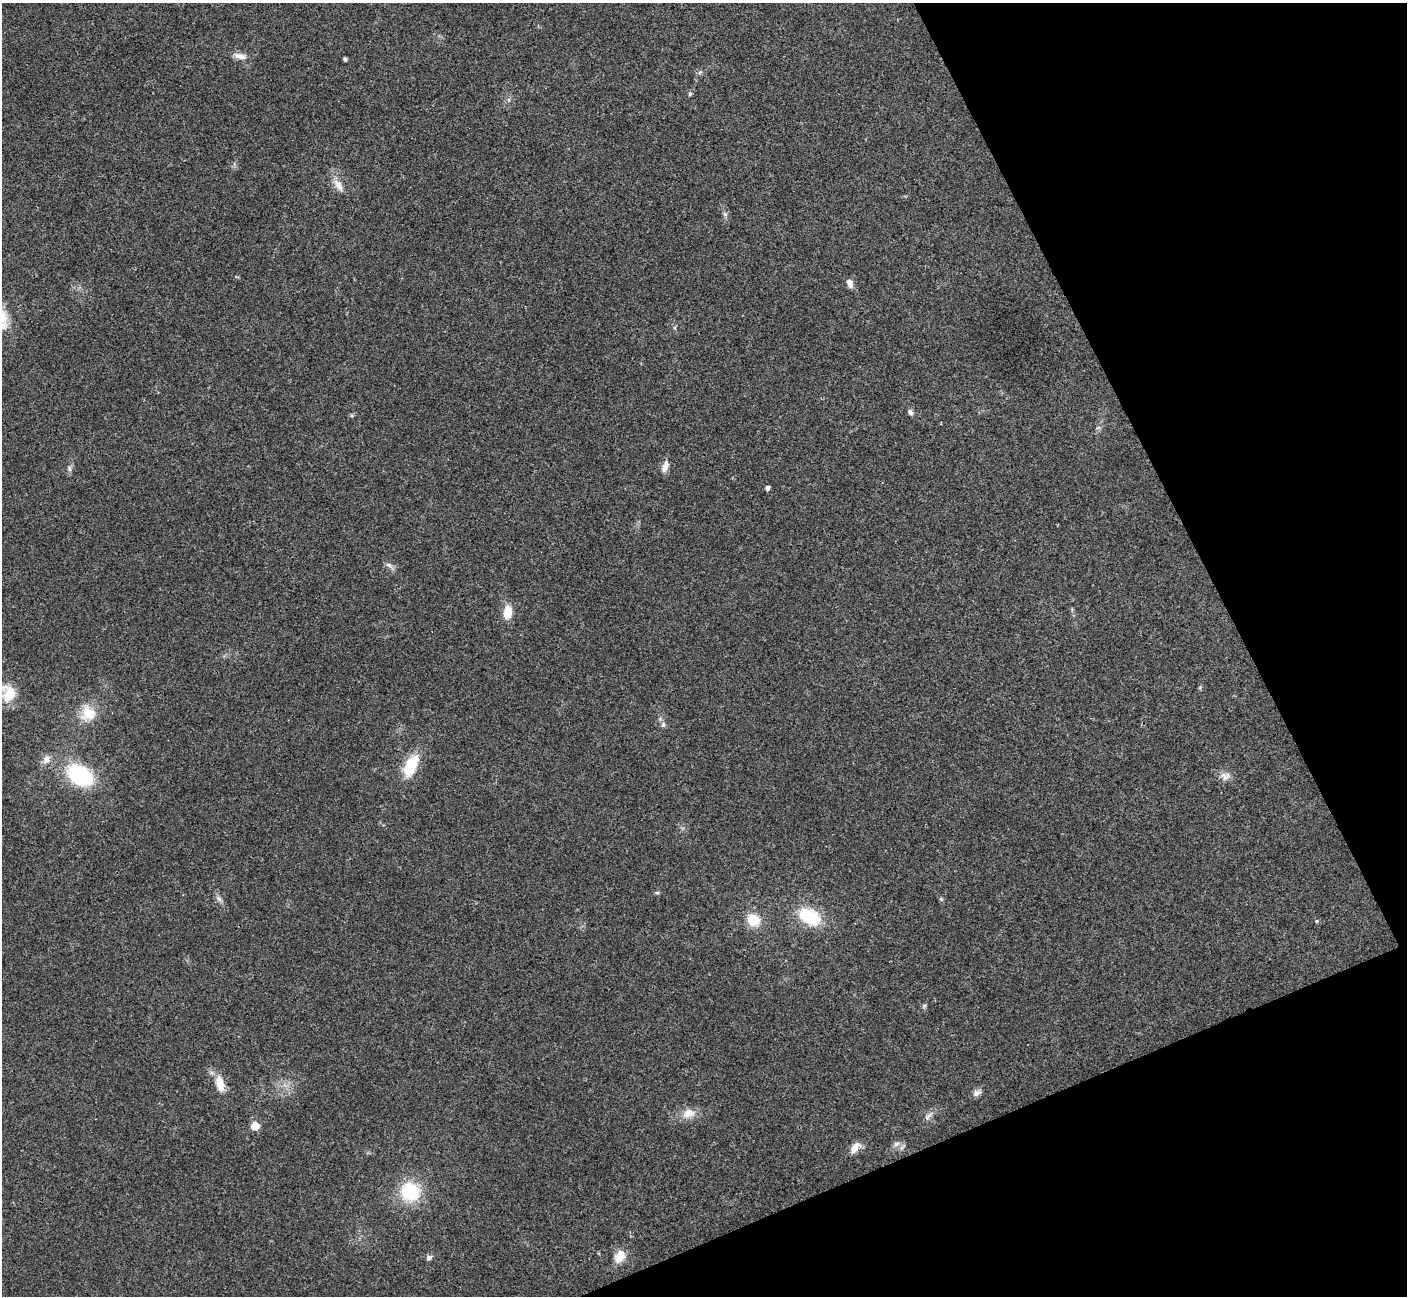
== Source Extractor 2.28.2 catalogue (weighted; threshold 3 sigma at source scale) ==
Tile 12 of 4 x 4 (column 4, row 3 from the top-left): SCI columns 4219-5623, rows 1450-2743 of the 5629 x 5617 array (HDU 1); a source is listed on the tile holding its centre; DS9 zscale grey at full resolution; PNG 1409 x 1298 px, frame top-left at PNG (2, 3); no overlay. Shown black and unused: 21% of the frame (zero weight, under 3 of 4 exposures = <1% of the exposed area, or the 3 px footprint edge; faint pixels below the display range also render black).
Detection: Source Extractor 2.28.2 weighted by HDU 2 'WHT'; one run over the whole footprint, this tile lists its part. Background 0.022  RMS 0.004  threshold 0.0179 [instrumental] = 3 sigma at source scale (4.5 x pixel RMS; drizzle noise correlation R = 1.50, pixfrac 1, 0.05/0.05 arcsec/px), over >= 5 px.
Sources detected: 33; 1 cosmic-ray / hot-pixel residue — not listed; the other 32 listed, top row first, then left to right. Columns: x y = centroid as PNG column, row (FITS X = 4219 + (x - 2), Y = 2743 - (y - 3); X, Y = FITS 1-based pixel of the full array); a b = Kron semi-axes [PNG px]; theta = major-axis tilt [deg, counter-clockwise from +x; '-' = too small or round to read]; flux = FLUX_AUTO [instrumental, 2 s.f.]
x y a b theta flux
240 56 18 7 -17 2.7
345 59 4 4 - 1
690 94 5 5 - 0.53
338 185 19 8 -57 3.4
850 283 10 7 -67 2.3
910 412 8 5 -64 1.1
665 467 15 7 71 2.4
69 469 9 3 -69 0.64
767 488 4 4 - 1.4
389 565 8 5 -45 1.1
507 612 13 8 84 6.5
9 693 22 17 83 8.3
88 713 20 18 -42 8.3
663 725 8 6 88 1
46 760 10 8 71 2.2
411 766 30 14 62 12
80 775 24 16 -33 35
1225 776 14 11 8 2.6
657 893 6 4 -1 0.57
219 899 10 5 -45 1.2
809 917 24 15 -28 18
753 920 13 12 - 8.4
1317 921 6 4 89 0.4
220 1083 22 11 -78 5.3
977 1093 11 8 32 1.7
688 1113 18 12 12 4.6
255 1126 9 8 - 3.9
896 1144 9 7 31 1.5
855 1148 16 9 52 3.2
410 1192 21 19 -33 19
620 1256 15 10 59 5.3
429 1258 7 6 - 1.3